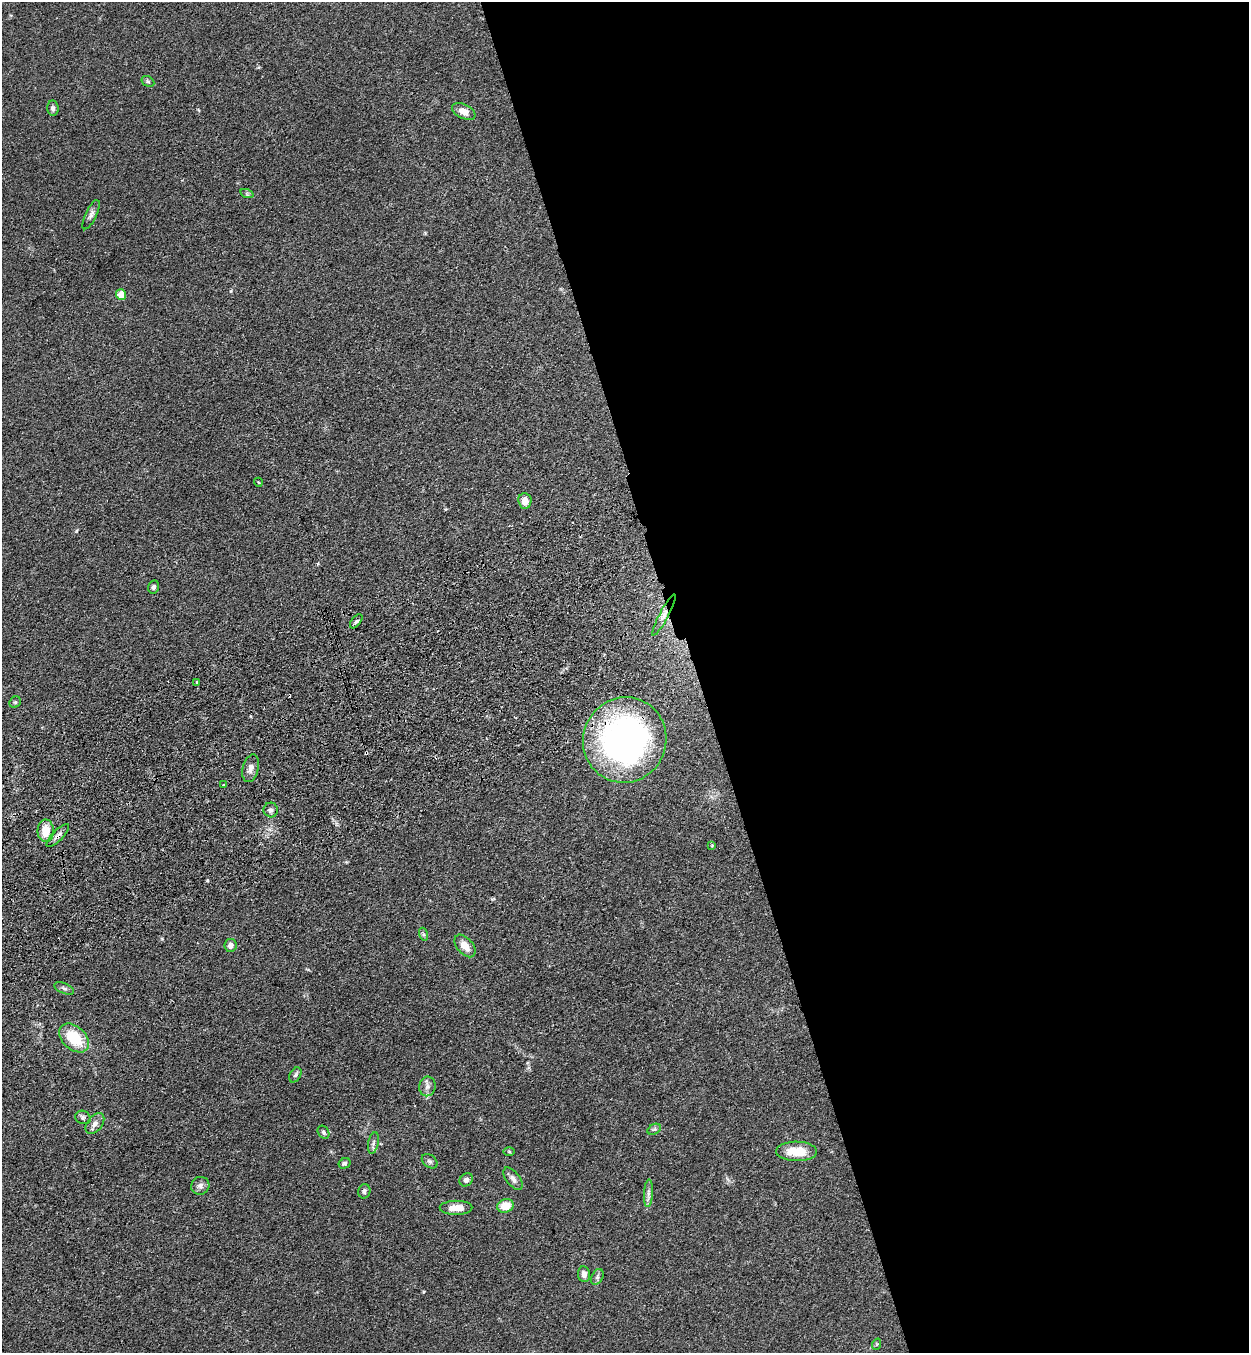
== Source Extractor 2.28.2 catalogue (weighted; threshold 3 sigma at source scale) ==
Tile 8 of 4 x 4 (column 4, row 2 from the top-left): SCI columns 3947-5193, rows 2815-4165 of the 5522 x 5630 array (HDU 1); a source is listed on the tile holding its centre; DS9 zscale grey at full resolution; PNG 1251 x 1355 px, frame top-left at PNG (2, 2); each listed source drawn as its Kron ellipse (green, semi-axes under 4 px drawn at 4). Shown black and unused: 45% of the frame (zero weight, under 3 of 4 exposures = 6% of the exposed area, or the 3 px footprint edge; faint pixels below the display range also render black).
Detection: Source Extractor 2.28.2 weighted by HDU 2 'WHT'; one run over the whole footprint, this tile lists its part. Background 0.0704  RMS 0.0041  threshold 0.0184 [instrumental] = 3 sigma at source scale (4.5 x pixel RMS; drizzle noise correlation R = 1.50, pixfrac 1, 0.05/0.05 arcsec/px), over >= 5 px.
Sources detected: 47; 1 cosmic-ray / hot-pixel residue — neither listed nor drawn; the other 46 listed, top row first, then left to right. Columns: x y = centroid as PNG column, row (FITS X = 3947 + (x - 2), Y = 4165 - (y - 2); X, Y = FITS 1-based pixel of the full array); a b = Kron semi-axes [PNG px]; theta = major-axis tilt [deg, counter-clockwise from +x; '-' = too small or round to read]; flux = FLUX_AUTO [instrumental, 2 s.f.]
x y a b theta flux
148 81 7 5 -30 0.68
53 108 7 5 -86 1.2
464 111 12 7 -26 3.1
247 194 7 4 -19 0.61
91 215 16 5 64 1.8
121 294 5 5 - 8
258 482 4 3 - 0.29
525 501 7 6 - 3.4
153 587 6 5 - 1.1
664 615 23 4 62 2.6
356 621 8 4 51 0.87
197 682 3 2 - 0.64
15 702 6 5 - 0.62
625 740 43 41 66 140
251 768 14 8 75 2.5
223 785 3 3 - 0.82
271 810 7 7 - 1.2
46 831 11 8 -89 7.4
58 836 15 5 46 1.7
712 845 4 3 - 0.33
423 934 6 4 -72 0.75
230 945 6 6 - 2
465 946 13 8 -50 3.9
64 988 10 5 -23 1.1
74 1038 17 11 -43 14
295 1075 8 5 60 0.92
427 1086 10 8 77 1.9
83 1117 8 6 -20 0.94
95 1124 12 7 51 2.2
654 1129 7 5 30 0.79
323 1132 7 5 -58 0.96
373 1143 11 5 78 1.4
509 1151 6 4 0 0.47
796 1151 20 10 -1 9.4
430 1161 9 6 -40 1.1
344 1163 6 5 - 0.79
513 1179 13 6 -53 1.9
466 1180 7 6 - 1.6
200 1186 9 8 - 1.8
364 1191 7 6 - 1.1
648 1193 14 4 87 1.5
505 1206 8 6 17 6.5
456 1208 16 7 0 3.7
584 1274 8 6 -82 1.9
597 1277 8 5 61 1.1
877 1344 6 3 72 0.38
Overlapping masked pixels (flux is a lower limit): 3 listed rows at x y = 664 615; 625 740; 58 836